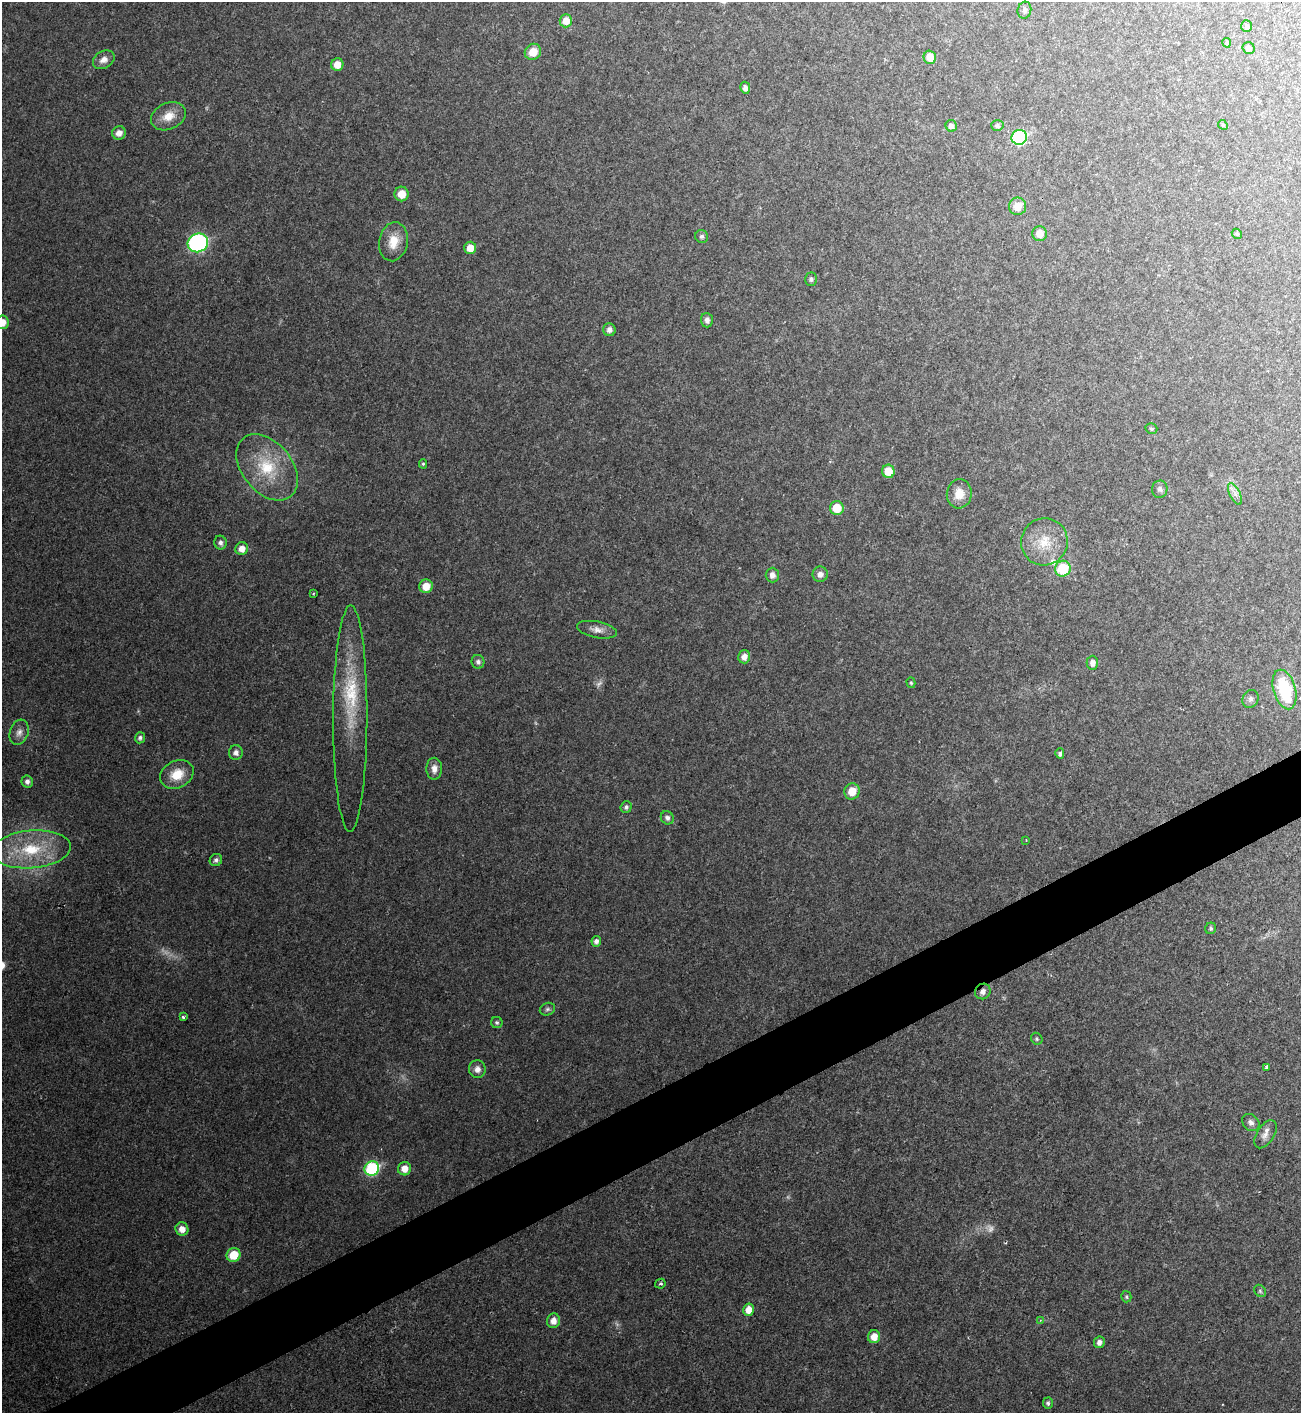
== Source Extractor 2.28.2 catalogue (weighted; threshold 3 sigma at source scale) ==
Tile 7 of 4 x 4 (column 3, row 2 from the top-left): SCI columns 2752-4050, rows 2825-4235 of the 5633 x 5646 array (HDU 1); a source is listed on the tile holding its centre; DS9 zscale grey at full resolution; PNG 1303 x 1415 px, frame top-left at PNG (2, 2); each listed source drawn as its Kron ellipse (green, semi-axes under 4 px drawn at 4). Shown black and unused: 4% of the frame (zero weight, under 2 of 3 exposures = <1% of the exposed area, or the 3 px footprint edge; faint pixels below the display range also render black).
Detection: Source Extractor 2.28.2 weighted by HDU 2 'WHT'; one run over the whole footprint, this tile lists its part. Background 0.0477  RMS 0.0075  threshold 0.0339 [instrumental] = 3 sigma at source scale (4.5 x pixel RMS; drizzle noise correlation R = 1.50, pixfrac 1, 0.05/0.05 arcsec/px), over >= 5 px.
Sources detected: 97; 5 too faint to see at this stretch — neither listed nor drawn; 3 inside a brighter listed object's ellipse — not listed separately; the other 89 listed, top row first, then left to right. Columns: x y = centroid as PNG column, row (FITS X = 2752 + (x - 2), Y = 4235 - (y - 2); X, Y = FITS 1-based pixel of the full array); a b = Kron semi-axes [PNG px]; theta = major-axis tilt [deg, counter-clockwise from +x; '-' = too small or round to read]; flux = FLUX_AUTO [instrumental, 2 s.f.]
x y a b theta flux
1024 10 8 6 76 2.3
566 21 6 6 - 9.3
1246 26 6 5 - 1.8
1227 43 5 4 - 1.2
1249 48 6 5 - 3
533 52 8 7 - 12
930 57 6 6 - 11
104 60 11 8 32 5.7
337 65 6 6 - 8.2
745 88 6 5 - 3.3
168 116 18 13 24 12
1223 125 5 4 - 0.77
951 126 6 5 - 3.9
997 126 6 5 - 2.1
119 133 7 6 - 5.8
1019 137 8 7 - 91
402 194 7 7 - 10
1018 206 9 8 - 10
1039 234 7 7 - 7.6
1237 234 5 4 - 1.3
702 236 6 6 - 2.1
393 242 20 14 80 14
198 243 10 9 - 130
470 248 6 6 - 9.5
811 279 7 6 - 1.9
707 320 7 6 - 3.4
2 322 7 6 - 7.7
609 330 6 6 - 3.6
1151 429 6 5 - 1.4
423 464 4 4 - 1
267 467 38 25 -51 41
888 471 6 6 - 13
1160 489 8 8 - 2.7
959 494 15 12 84 11
1235 494 12 5 -64 3.8
837 508 7 7 - 17
1044 542 24 23 - 23
220 543 7 6 - 2.9
242 549 6 6 - 7.1
1063 569 8 7 - 31
820 574 7 7 - 4.6
772 575 7 6 - 4.4
426 586 7 6 - 11
314 593 3 2 - 0.64
597 630 20 8 -11 5.9
744 657 6 6 - 5.5
478 662 7 6 - 2.7
1092 663 7 6 - 4.1
911 683 5 4 - 1
1285 689 20 11 -74 49
1251 699 9 8 - 3.1
350 718 113 17 90 50
19 732 13 9 72 5
140 738 5 5 - 1.8
236 753 7 7 - 3.9
1060 753 5 4 - 1.9
434 769 11 8 89 5.5
177 774 17 13 27 16
27 781 6 5 - 3
852 791 8 7 - 12
626 807 6 5 - 2.2
667 818 7 6 - 2.9
1026 840 2 2 - 0.43
31 849 39 19 5 45
216 860 6 6 - 2.4
1211 928 6 5 - 1.7
596 941 5 4 - 2.6
983 991 8 7 - 4.2
547 1009 8 6 22 1.9
183 1017 4 3 - 2.4
497 1022 6 5 - 1.4
1037 1039 6 5 - 1.4
1266 1068 3 3 - 1.3
477 1069 9 8 - 4.8
1251 1122 9 7 -44 3.3
1266 1134 16 8 57 5.3
372 1168 7 7 - 87
404 1169 7 6 - 8
182 1229 7 6 - 6.6
234 1255 7 6 - 19
660 1284 5 4 - 1.4
1260 1291 7 5 -47 1.5
1126 1297 6 5 - 1.2
748 1310 6 5 - 8.9
1040 1320 4 3 - 0.84
553 1321 7 6 - 5.9
874 1337 6 6 - 9
1099 1342 6 5 - 3.6
1048 1403 5 5 - 1.9
Overlapping masked pixels (flux is a lower limit): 1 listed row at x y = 983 991
Isophote crosses this tile's border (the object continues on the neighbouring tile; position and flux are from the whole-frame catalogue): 1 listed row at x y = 2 322